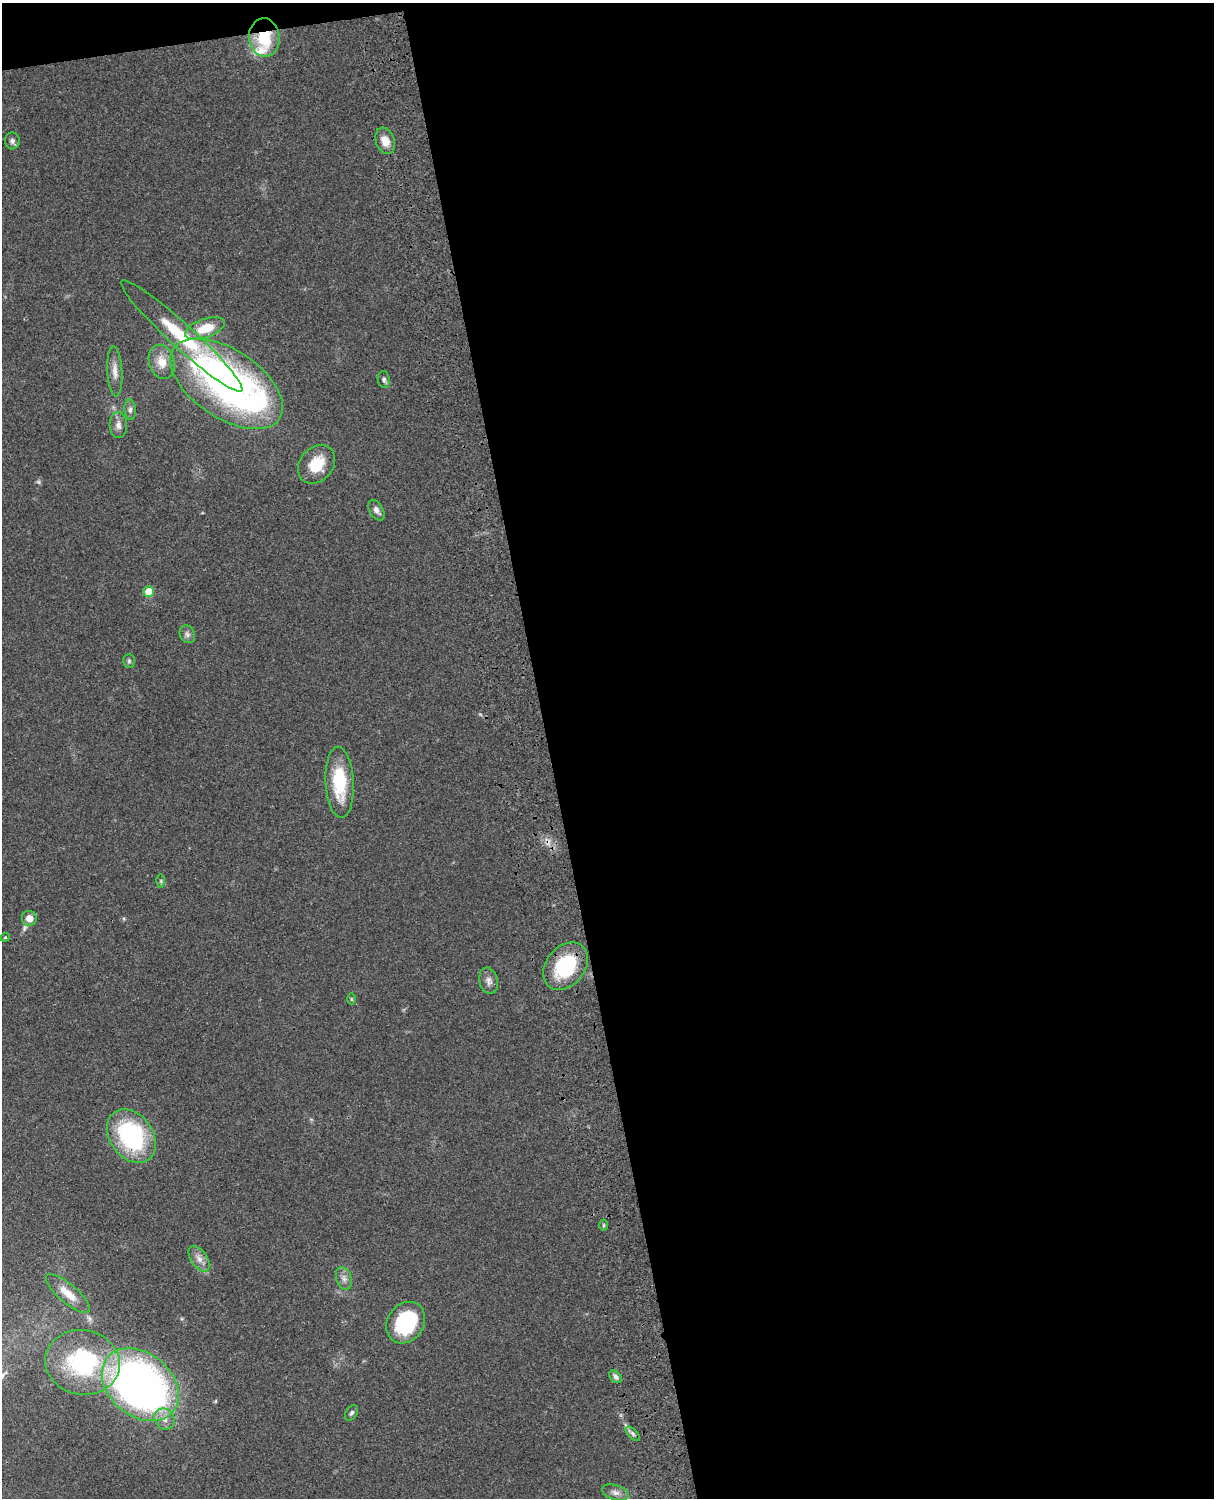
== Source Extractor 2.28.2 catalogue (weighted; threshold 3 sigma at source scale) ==
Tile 4 of 4 x 3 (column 4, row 1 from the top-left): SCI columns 3759-4970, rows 3270-4765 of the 5089 x 4929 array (HDU 1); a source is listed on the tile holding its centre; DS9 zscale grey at full resolution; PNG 1216 x 1500 px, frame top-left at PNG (2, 3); each listed source drawn as its Kron ellipse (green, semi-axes under 4 px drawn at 4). Shown black and unused: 56% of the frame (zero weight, under 3 of 4 exposures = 6% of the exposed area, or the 3 px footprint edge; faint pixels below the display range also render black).
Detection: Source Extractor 2.28.2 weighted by HDU 2 'WHT'; one run over the whole footprint, this tile lists its part. Background 0.0839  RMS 0.006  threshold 0.0272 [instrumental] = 3 sigma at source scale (4.5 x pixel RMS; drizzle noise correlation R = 1.50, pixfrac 1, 0.05/0.05 arcsec/px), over >= 5 px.
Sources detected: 41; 2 too faint to see at this stretch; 1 cosmic-ray / hot-pixel residue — neither listed nor drawn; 2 inside a brighter listed object's ellipse — not listed separately; the other 36 listed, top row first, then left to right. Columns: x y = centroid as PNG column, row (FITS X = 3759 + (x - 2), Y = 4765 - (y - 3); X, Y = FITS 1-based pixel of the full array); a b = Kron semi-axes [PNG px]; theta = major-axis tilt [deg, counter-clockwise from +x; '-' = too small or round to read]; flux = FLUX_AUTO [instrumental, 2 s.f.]
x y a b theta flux
264 37 19 15 -85 23
12 141 8 7 - 1.9
385 141 13 9 -69 6.8
205 328 20 9 19 16
182 336 81 12 -42 45
162 362 17 12 -74 9.3
115 371 25 7 -86 5.4
384 380 8 6 -82 1.6
227 384 63 34 -34 270
130 410 10 6 -86 1.9
118 425 13 8 -87 3.7
317 464 21 16 50 16
376 510 11 6 -59 3
149 592 5 5 - 15
187 634 9 7 -64 2.2
129 661 7 5 90 1.2
340 782 35 14 -87 31
161 881 6 4 89 0.93
29 918 7 7 - 5.7
5 937 4 4 - 0.61
565 966 26 19 51 40
489 981 13 9 -74 3.4
351 999 6 4 -89 0.71
131 1136 29 21 -54 75
604 1225 5 3 - 0.68
199 1259 14 8 -56 4.4
344 1278 12 7 -72 3.2
68 1294 28 9 -41 9.8
406 1323 22 18 55 48
83 1362 37 32 -11 71
615 1377 7 5 -45 2.3
140 1385 42 31 -40 390
351 1413 8 5 57 1.4
164 1419 11 9 -51 5.1
633 1434 9 4 -46 1.7
615 1493 14 7 -18 3.4
Overlapping masked pixels (flux is a lower limit): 2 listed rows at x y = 264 37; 565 966